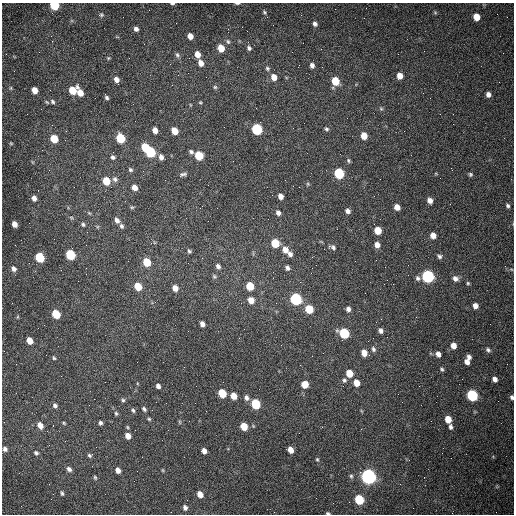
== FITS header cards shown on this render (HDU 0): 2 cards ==
NAXIS1  =                  512 /fastest changing axis
NAXIS2  =                  512 /next to fastest changing axis

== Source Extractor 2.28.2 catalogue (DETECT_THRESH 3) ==
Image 512 x 512 px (HDU 0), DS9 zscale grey, 1 PNG px = 1 image px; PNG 516 x 516 px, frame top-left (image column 1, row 512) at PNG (2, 3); no overlay
Background 1480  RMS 22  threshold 66.1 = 3 sigma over >= 5 px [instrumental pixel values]
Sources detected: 165; all 165 listed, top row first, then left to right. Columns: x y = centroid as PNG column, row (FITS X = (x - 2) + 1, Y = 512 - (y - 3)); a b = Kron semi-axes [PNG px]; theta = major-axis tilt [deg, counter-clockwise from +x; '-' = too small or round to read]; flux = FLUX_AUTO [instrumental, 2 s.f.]
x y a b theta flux
237 3 6 2 0 2200
172 4 5 3 - 2200
54 5 6 5 - 83000
265 12 6 4 -43 2100
435 13 6 4 -1 1600
101 15 8 6 8 3300
476 17 6 5 - 18000
315 24 6 5 - 4300
136 29 5 5 - 5100
51 36 2 2 - 1500
190 36 5 4 - 11000
228 42 7 5 -58 3300
221 48 6 5 - 22000
249 48 6 5 - 3700
197 54 6 5 - 14000
177 55 8 6 -64 3600
108 58 5 4 - 1600
201 63 7 5 -68 10000
312 65 6 5 - 5500
267 68 6 5 - 2600
400 76 6 5 - 12000
274 77 7 6 - 13000
116 80 6 5 - 8400
335 81 6 5 - 40000
215 87 5 5 - 2200
11 88 6 4 89 1800
34 90 6 5 - 14000
72 90 7 6 - 35000
80 93 7 5 -70 16000
488 94 5 5 - 6400
106 97 7 3 -67 3500
53 102 7 5 -48 3400
200 102 4 4 - 1500
381 109 5 5 - 2300
293 128 2 2 - 690
257 129 6 6 - 150000
326 129 6 5 - 2700
155 130 5 4 - 10000
174 131 6 5 - 22000
364 136 6 5 - 20000
120 138 6 5 - 67000
54 139 6 5 - 33000
11 143 4 4 - 1300
145 147 6 5 - 47000
150 152 6 6 - 110000
191 152 5 4 - 3100
199 155 6 5 - 50000
113 157 5 5 - 4000
161 157 6 5 - 6500
348 161 6 5 - 2400
130 170 5 5 - 2700
339 173 6 6 - 110000
183 174 9 4 10 3500
470 174 5 4 - 2300
115 179 8 7 - 4600
106 181 6 5 - 33000
299 187 2 2 - 980
134 188 6 5 - 9400
280 196 5 4 - 8300
34 198 6 5 - 6000
430 201 5 4 - 8800
508 206 5 4 - 2800
132 207 5 4 - 1900
397 207 5 5 - 11000
348 211 5 4 - 5000
89 213 6 4 -44 1800
278 213 6 5 - 5100
71 217 6 3 -19 1800
117 220 7 5 -66 6500
14 224 5 4 - 10000
83 224 6 5 - 2700
121 226 7 5 -65 3600
378 230 6 5 - 25000
433 235 6 5 - 11000
275 243 6 5 - 42000
377 245 6 5 - 11000
333 247 8 5 -26 3800
285 250 7 7 - 12000
189 251 6 4 -47 2600
290 254 6 5 - 5300
70 255 6 5 - 98000
439 256 7 5 -37 3800
40 257 6 5 - 85000
147 262 6 5 - 37000
218 266 6 5 - 5000
287 268 6 5 - 4500
312 268 2 2 - 780
14 269 6 5 - 5300
214 276 7 5 -57 2700
428 276 6 6 - 280000
273 278 2 2 - 830
418 278 7 6 - 4200
455 278 7 7 - 6800
468 283 5 4 - 2000
138 286 6 5 - 32000
250 286 6 5 - 41000
175 288 6 5 - 11000
296 299 6 6 - 200000
251 300 6 5 - 16000
276 303 2 2 - 1300
475 306 5 5 - 8400
309 309 6 5 - 50000
348 309 5 5 - 6000
56 314 6 5 - 54000
381 319 2 2 - 950
202 324 5 4 - 7400
381 331 6 5 - 4800
344 333 6 6 - 110000
29 341 6 5 - 17000
453 346 6 5 - 11000
373 349 7 5 -71 3800
488 350 7 5 -46 3400
364 353 6 5 - 15000
438 354 5 4 - 7700
469 357 5 5 - 5000
54 358 5 4 - 1800
467 362 6 5 - 7700
442 369 5 4 - 2300
349 373 6 5 - 26000
495 379 5 5 - 6800
344 380 6 6 - 3600
356 383 6 5 - 17000
305 384 6 5 - 21000
158 386 5 4 - 5600
222 393 6 5 - 49000
472 395 6 6 - 170000
234 396 6 5 - 17000
512 397 5 4 - 3300
246 398 7 6 - 5200
94 399 2 2 - 590
123 400 5 5 - 2500
256 404 6 5 - 100000
55 405 6 5 - 3800
144 409 5 4 - 2900
133 410 6 5 - 2700
116 413 6 4 -85 2400
149 419 5 4 - 1900
448 419 6 5 - 20000
189 421 2 2 - 660
180 422 6 3 -71 1600
64 423 4 3 - 1700
100 423 4 4 - 3600
40 425 7 5 -59 11000
244 426 6 5 - 28000
450 427 5 4 - 4000
128 436 6 5 - 13000
5 449 5 5 - 4500
290 450 5 4 - 13000
204 451 5 4 - 8200
36 453 6 5 - 2900
89 455 6 5 - 2800
317 459 5 4 - 1900
69 469 7 5 -46 5100
118 470 6 4 -64 8300
163 470 5 3 - 1400
351 476 7 5 -89 2600
95 477 6 4 -63 2200
368 477 7 6 - 710000
400 484 2 2 - 710
62 493 6 4 -74 2500
200 494 6 5 - 13000
316 498 2 2 - 3600
359 499 6 5 - 91000
185 508 6 5 - 4800
328 513 4 2 - 2000
At the frame edge (FLAGS 8, measured only in part): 5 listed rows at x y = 237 3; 172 4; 54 5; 512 397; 328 513